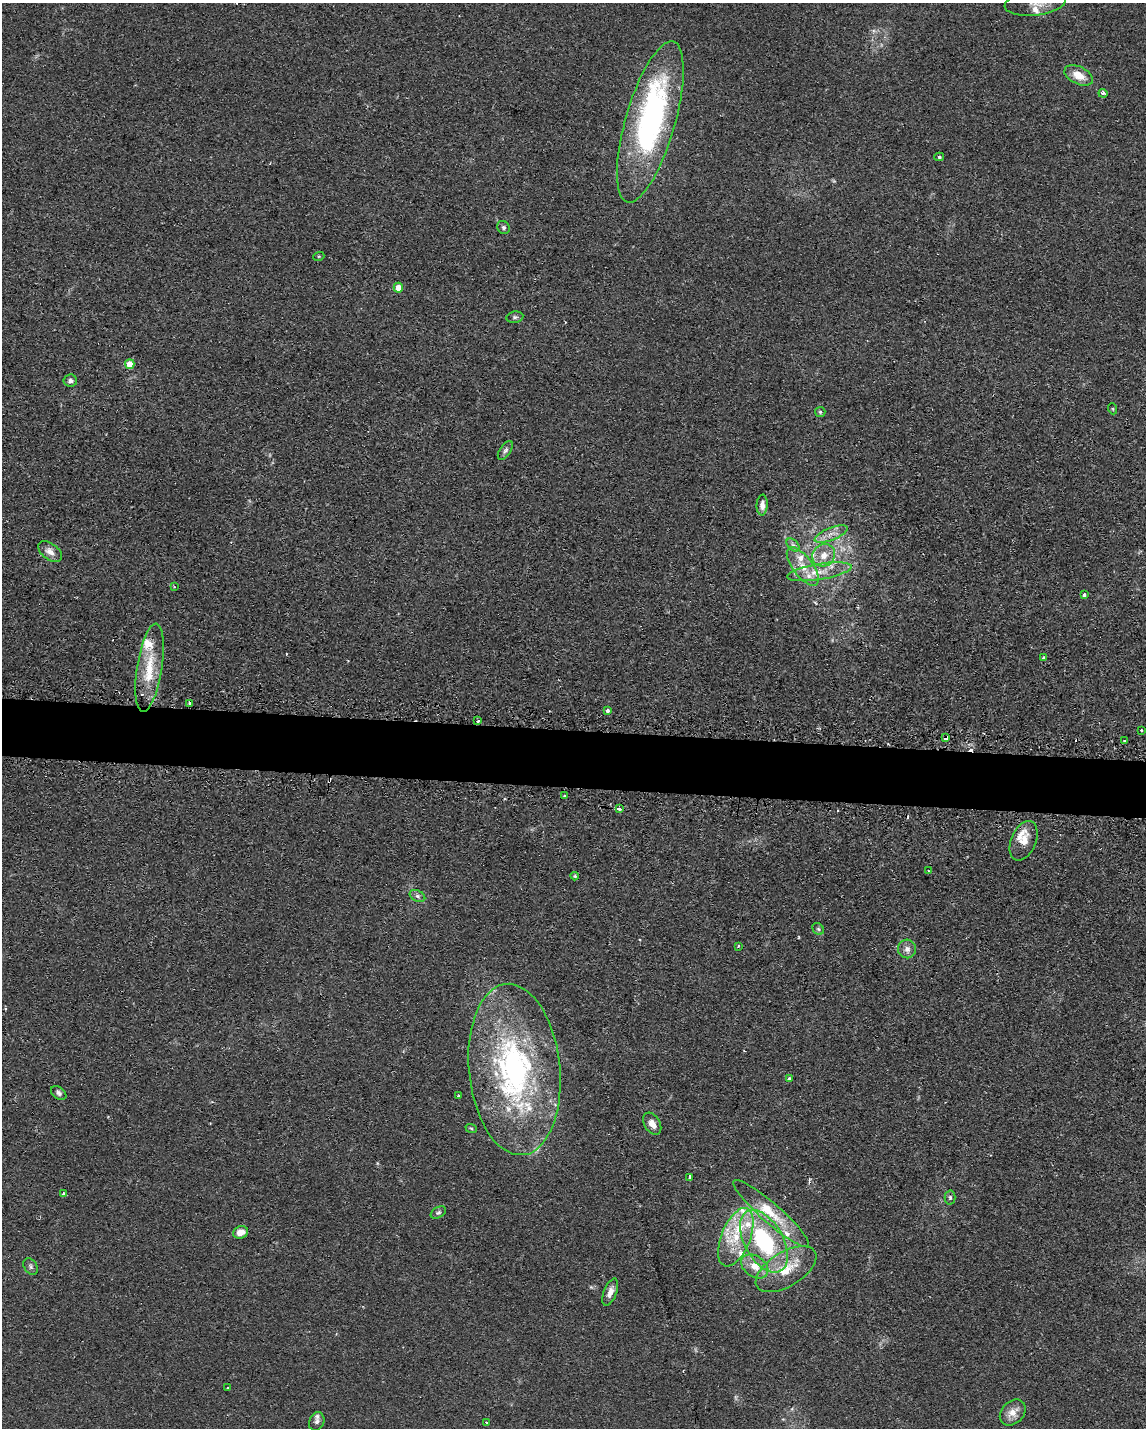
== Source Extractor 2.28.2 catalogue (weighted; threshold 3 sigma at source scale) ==
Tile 6 of 4 x 3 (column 2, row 2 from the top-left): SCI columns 1336-2479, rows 1762-3187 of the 4785 x 4757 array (HDU 1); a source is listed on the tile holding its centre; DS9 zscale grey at full resolution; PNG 1148 x 1430 px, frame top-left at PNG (2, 3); each listed source drawn as its Kron ellipse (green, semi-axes under 4 px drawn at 4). Shown black and unused: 4% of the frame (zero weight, under 2 of 3 exposures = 3% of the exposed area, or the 3 px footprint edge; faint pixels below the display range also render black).
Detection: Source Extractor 2.28.2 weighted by HDU 2 'WHT'; one run over the whole footprint, this tile lists its part. Background 0.0399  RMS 0.0053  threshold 0.0239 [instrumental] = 3 sigma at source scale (4.5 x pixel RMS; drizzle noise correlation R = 1.50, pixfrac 1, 0.05/0.05 arcsec/px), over >= 5 px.
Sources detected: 87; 1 too faint to see at this stretch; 1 inside a brighter object's white glare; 7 cosmic-ray / hot-pixel residue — neither listed nor drawn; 16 inside a brighter listed object's ellipse — not listed separately; the other 62 listed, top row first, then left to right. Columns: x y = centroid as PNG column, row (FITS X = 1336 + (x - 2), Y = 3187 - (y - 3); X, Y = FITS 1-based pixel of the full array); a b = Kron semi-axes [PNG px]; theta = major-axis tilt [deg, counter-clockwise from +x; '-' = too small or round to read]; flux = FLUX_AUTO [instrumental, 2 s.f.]
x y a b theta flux
1035 3 30 12 6 7.2
1079 75 15 8 -26 7.5
1103 93 4 4 - 1.3
650 122 83 25 74 140
939 157 5 4 - 0.83
503 227 7 6 - 1.3
319 256 5 3 - 0.49
398 288 5 4 - 6.7
515 317 8 5 9 1.3
130 364 5 4 - 7.9
70 381 6 6 - 1.8
1113 409 5 3 - 0.52
820 412 5 5 - 0.94
505 450 11 5 56 1.5
762 505 10 5 85 3
831 534 17 6 22 4.5
793 545 8 5 -45 1.6
50 552 14 8 -38 3.7
824 555 12 10 42 6.4
803 567 23 10 -53 9.8
819 572 32 8 9 10
174 587 2 2 - 0.43
1084 595 4 3 - 2.1
1043 658 3 3 - 1.2
149 668 45 12 81 19
190 703 3 3 - 6.3
607 711 3 3 - 2
478 721 3 3 - 1
1141 730 3 2 - 0.47
946 738 4 3 - 7.1
1124 741 3 2 - 0.56
564 796 3 3 - 1.2
619 809 3 3 - 5.4
1024 841 21 12 68 7.7
928 871 4 2 - 0.45
575 876 4 3 - 0.75
417 896 8 5 -27 1.5
818 929 6 5 - 1
738 946 3 3 - 0.72
907 949 9 9 - 2.9
514 1069 86 45 -84 140
789 1079 3 3 - 1.3
59 1093 8 6 -37 1.7
458 1096 2 2 - 0.46
652 1124 12 7 -58 4.2
471 1128 6 3 -19 0.62
690 1177 4 3 - 1.5
64 1194 3 3 - 2.1
950 1197 7 5 -88 1.1
438 1212 8 5 30 1.1
771 1213 49 10 -41 16
241 1232 8 6 20 5.7
736 1237 31 14 68 19
764 1241 34 19 -60 58
31 1266 9 6 -53 1.5
755 1266 15 10 -35 7.5
786 1269 34 17 31 18
610 1292 14 6 68 4.1
228 1388 3 3 - 0.5
1013 1413 15 11 45 5.5
317 1422 9 7 68 1.8
486 1422 3 2 - 0.74
Overlapping masked pixels (flux is a lower limit): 1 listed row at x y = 946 738
Isophote crosses this tile's border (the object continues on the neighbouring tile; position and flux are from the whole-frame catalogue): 1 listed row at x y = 1035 3